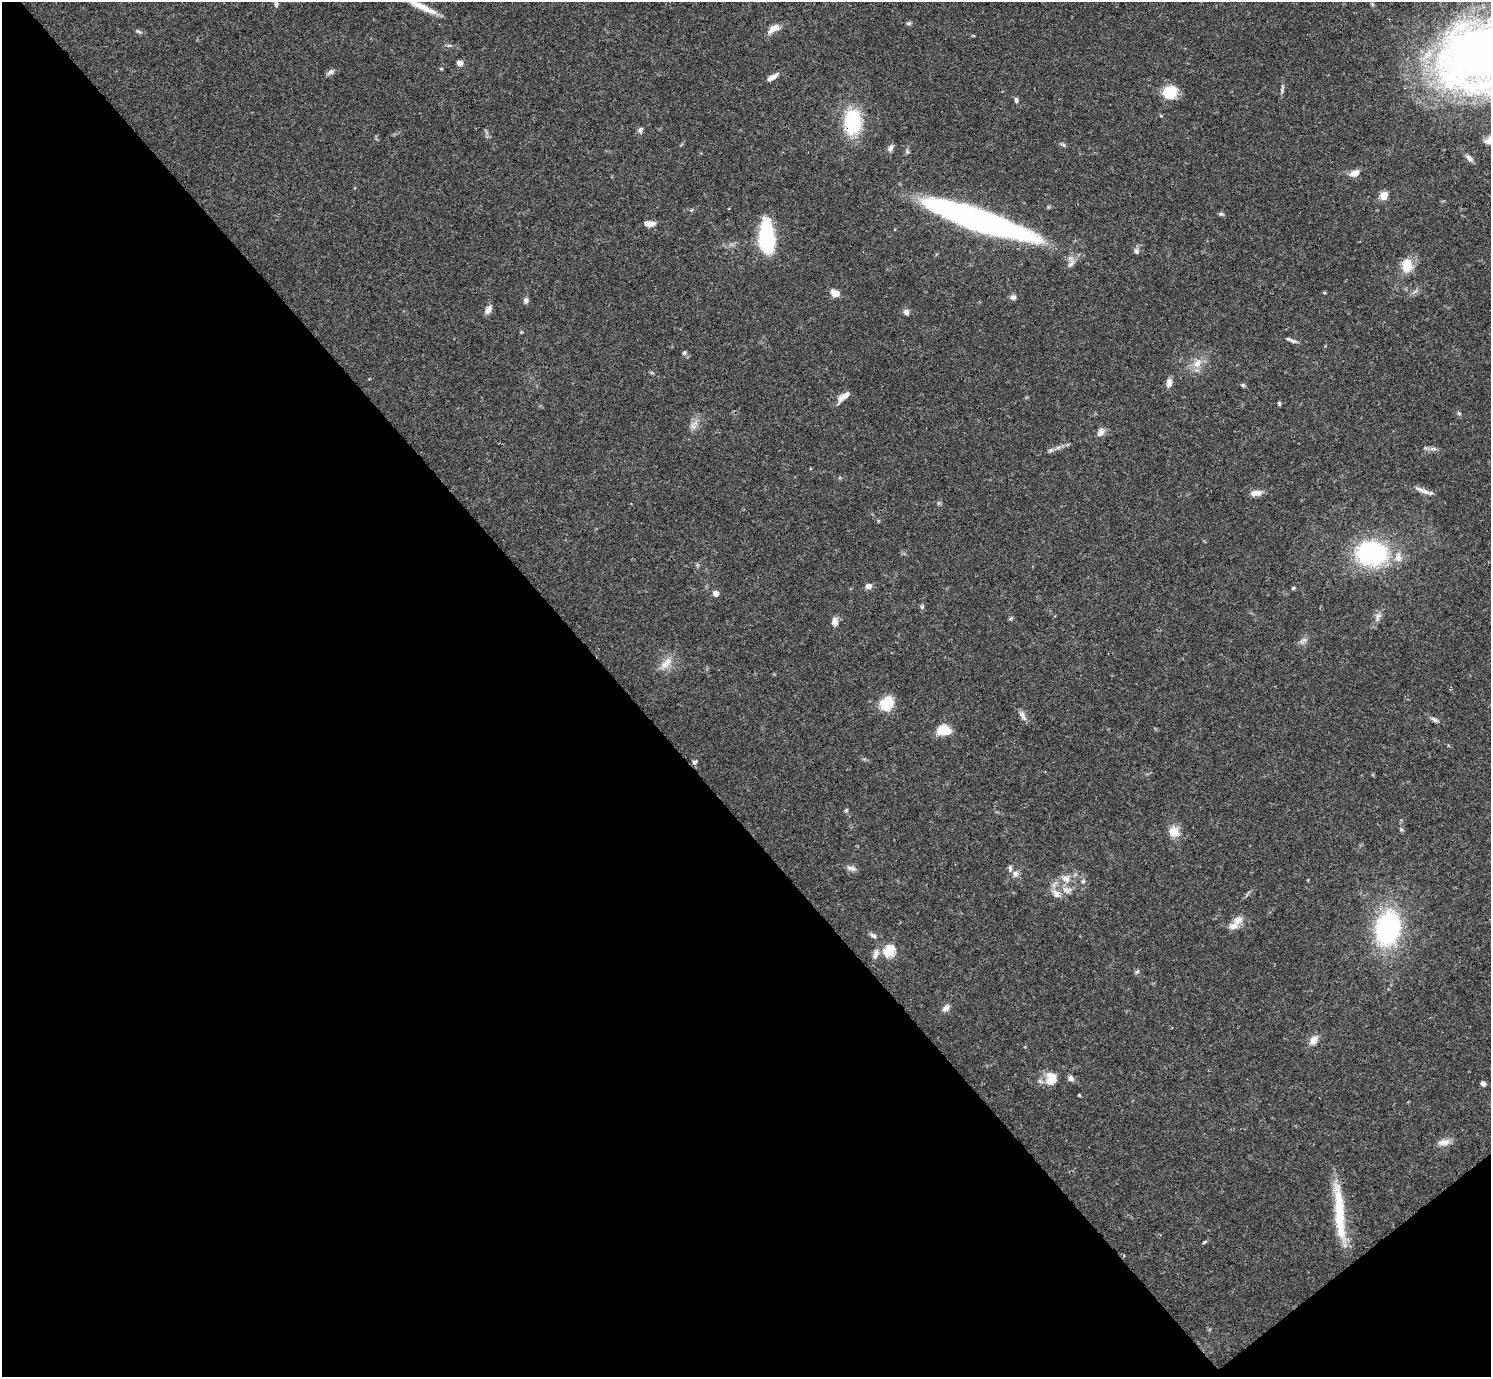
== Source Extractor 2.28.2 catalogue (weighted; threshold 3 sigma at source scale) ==
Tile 14 of 4 x 4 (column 2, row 4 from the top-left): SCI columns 1491-2979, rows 159-1533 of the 5961 x 5958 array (HDU 1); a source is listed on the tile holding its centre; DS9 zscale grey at full resolution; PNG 1493 x 1379 px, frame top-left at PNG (2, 2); no overlay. Shown black and unused: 43% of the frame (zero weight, under 3 of 4 exposures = <1% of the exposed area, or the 3 px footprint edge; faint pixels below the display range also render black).
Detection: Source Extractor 2.28.2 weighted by HDU 2 'WHT'; one run over the whole footprint, this tile lists its part. Background 0.0408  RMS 0.0026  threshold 0.0118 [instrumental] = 3 sigma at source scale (4.5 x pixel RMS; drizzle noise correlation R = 1.50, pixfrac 1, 0.05/0.05 arcsec/px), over >= 5 px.
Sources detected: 87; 1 inside a brighter object's white glare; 1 cosmic-ray / hot-pixel residue — not listed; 2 inside a brighter listed object's ellipse — not listed separately; the other 83 listed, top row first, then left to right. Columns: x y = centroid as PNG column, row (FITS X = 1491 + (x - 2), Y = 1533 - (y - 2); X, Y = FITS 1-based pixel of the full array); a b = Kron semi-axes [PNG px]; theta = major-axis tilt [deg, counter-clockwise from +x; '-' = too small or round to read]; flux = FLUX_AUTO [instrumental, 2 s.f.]
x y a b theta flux
276 4 8 5 -84 0.64
422 7 40 7 -25 4.3
909 23 7 5 16 0.47
773 29 16 7 32 2.4
139 31 8 3 -19 0.44
1488 54 80 52 14 290
460 63 6 6 - 1.3
441 69 4 4 - 0.26
331 72 10 6 32 0.91
773 77 16 5 32 1.5
1282 90 8 3 -86 0.49
1170 92 13 12 - 8
1016 100 7 5 -65 0.6
852 122 30 20 86 15
640 130 7 6 - 0.73
1063 144 9 3 -21 0.4
890 148 10 6 58 0.98
907 152 7 5 -69 0.5
1469 158 12 5 -51 0.97
1354 173 10 7 25 2.1
1384 195 5 5 - 8.3
1221 214 7 4 -18 0.44
976 220 98 18 -19 110
649 224 12 5 -3 2.2
766 238 29 12 -87 28
1136 251 7 6 - 0.78
1407 265 15 11 84 4.9
835 293 10 7 -34 2.3
1013 297 7 6 - 0.98
526 301 6 6 - 0.83
488 310 10 6 56 1.6
906 312 7 7 - 0.95
1290 340 15 4 -23 0.87
684 353 6 5 - 0.52
1197 363 15 9 52 2.7
1169 383 9 6 79 1.6
1243 385 5 4 - 0.39
843 396 18 7 41 1.9
1279 404 5 4 - 0.37
1459 413 5 5 - 0.38
693 426 7 7 - 1
1101 432 11 8 57 1.4
1433 449 9 4 -8 0.73
1051 450 9 5 27 0.65
1422 490 21 5 -22 1.7
1256 493 13 6 5 2
1372 553 26 20 -2 37
1398 558 12 9 -85 2.1
868 586 7 6 - 1.2
1293 588 4 4 - 0.38
716 593 5 4 - 2.2
922 607 7 5 -89 0.5
1378 617 13 5 78 1.2
835 622 10 7 85 1.5
1304 640 7 4 -18 0.55
666 663 19 9 47 2.7
886 703 15 12 56 6.7
1023 716 15 5 -56 1.2
1434 720 9 5 -37 0.76
943 730 12 8 -7 6.9
846 810 5 4 - 0.38
1174 832 13 12 - 3.1
851 868 13 6 -10 1.1
1015 874 9 7 -57 1.2
1066 878 11 9 -38 2.3
1083 881 7 4 45 0.42
1067 890 15 8 -2 1.9
1057 894 11 8 -26 2.2
1238 920 15 10 24 2.2
1388 928 26 18 80 44
873 935 8 6 -24 0.79
889 951 6 5 - 21
876 954 13 6 77 1.3
1137 972 8 3 44 0.37
946 1008 9 7 31 1.2
1314 1040 12 8 56 2
1070 1078 8 6 -37 1
1051 1079 16 12 -88 4.1
1483 1084 5 5 - 0.87
1079 1095 4 3 - 0.26
1444 1142 17 8 7 1.9
1339 1216 67 10 -85 14
1204 1242 6 3 34 0.32
Overlapping masked pixels (flux is a lower limit): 3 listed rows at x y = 852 122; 976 220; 1057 894
Isophote crosses this tile's border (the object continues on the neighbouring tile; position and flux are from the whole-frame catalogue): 2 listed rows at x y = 422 7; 1488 54